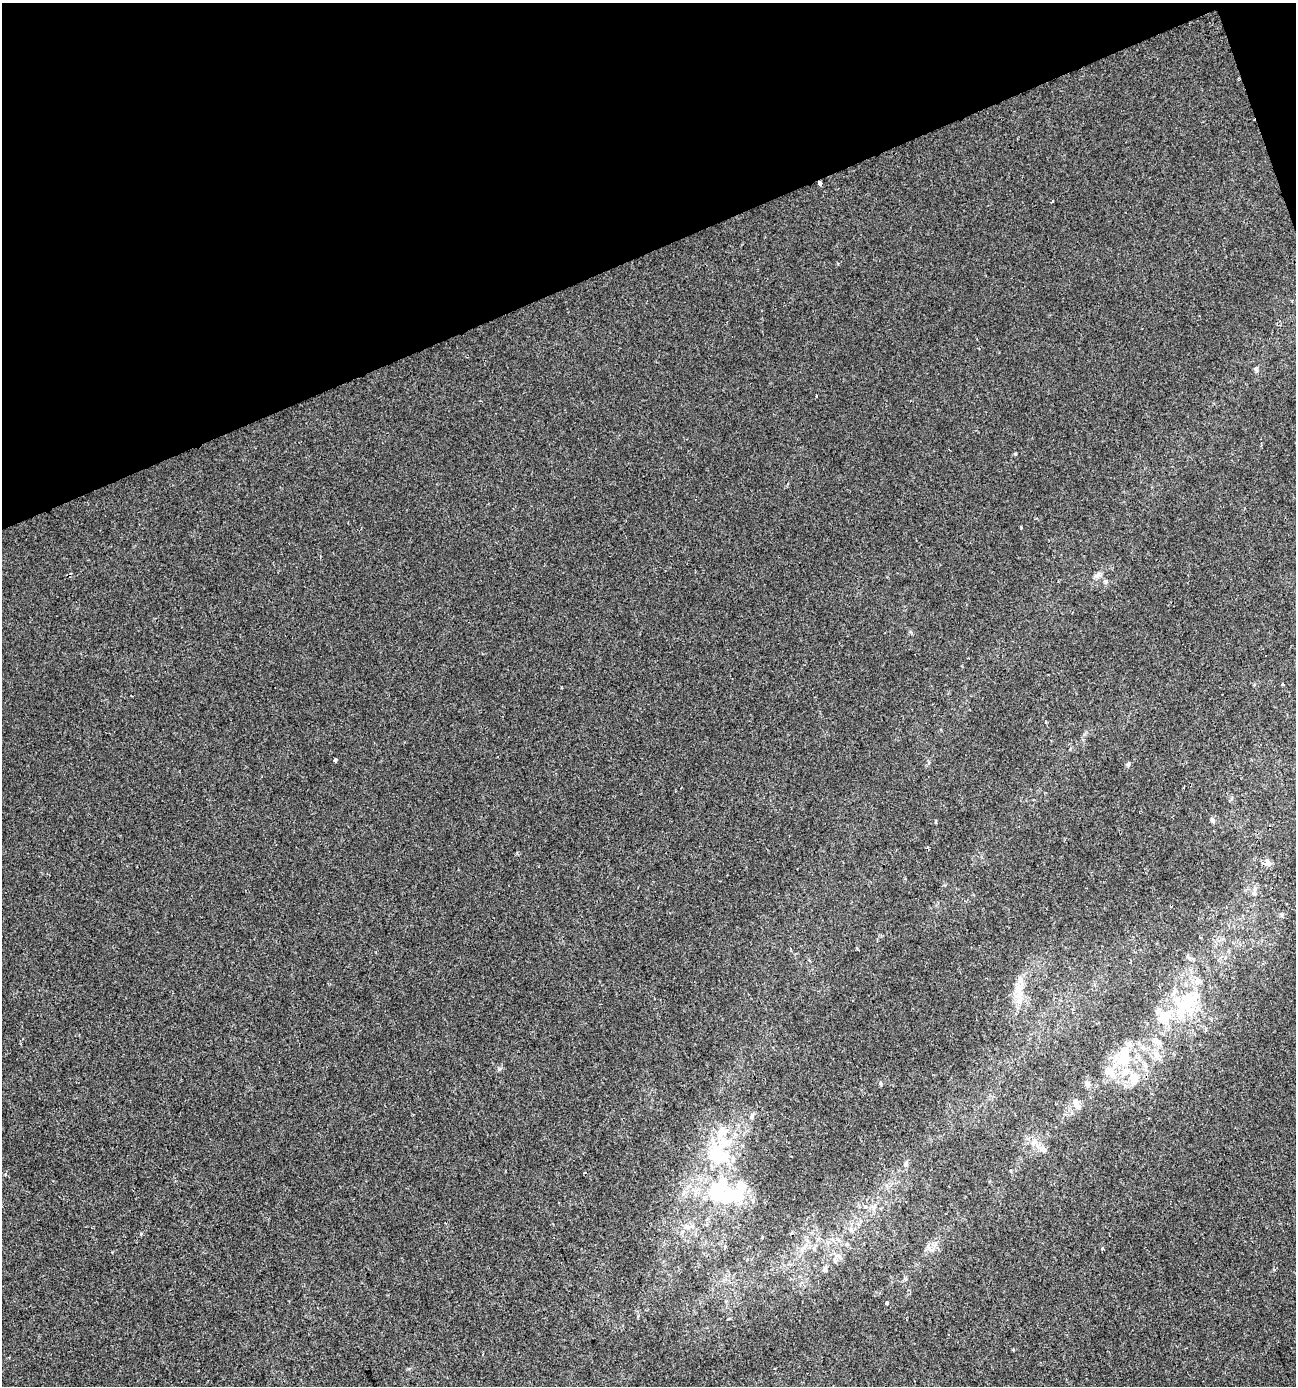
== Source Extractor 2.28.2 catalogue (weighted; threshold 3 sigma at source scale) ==
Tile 3 of 4 x 4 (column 3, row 1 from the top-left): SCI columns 2664-3957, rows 4155-5538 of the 5383 x 5538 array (HDU 1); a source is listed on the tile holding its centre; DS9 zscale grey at full resolution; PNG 1298 x 1388 px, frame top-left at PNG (2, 3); no overlay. Shown black and unused: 19% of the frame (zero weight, under 2 of 3 exposures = <1% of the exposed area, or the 3 px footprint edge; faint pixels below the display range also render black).
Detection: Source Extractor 2.28.2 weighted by HDU 2 'WHT'; one run over the whole footprint, this tile lists its part. Background -1.12e-04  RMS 0.0051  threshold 0.0231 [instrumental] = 3 sigma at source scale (4.5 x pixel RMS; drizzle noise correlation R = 1.50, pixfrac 1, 0.0396/0.0396 arcsec/px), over >= 5 px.
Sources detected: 46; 4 inside a brighter object's white glare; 1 cosmic-ray / hot-pixel residue — not listed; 8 inside a brighter listed object's ellipse — not listed separately; the other 33 listed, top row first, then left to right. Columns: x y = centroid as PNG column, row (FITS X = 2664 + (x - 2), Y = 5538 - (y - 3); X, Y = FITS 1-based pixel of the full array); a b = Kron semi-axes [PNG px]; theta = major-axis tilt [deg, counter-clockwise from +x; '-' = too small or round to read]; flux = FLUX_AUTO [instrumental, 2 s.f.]
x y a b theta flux
819 183 4 3 - 4.5
1052 201 3 2 - 1.1
1256 369 8 5 -72 1
1015 454 4 3 - 0.83
1021 527 3 3 - 0.89
1097 575 9 6 60 1.8
1106 581 7 5 90 0.99
335 760 4 3 - 0.81
1128 764 6 5 - 0.87
1212 820 7 5 -70 1.3
1268 863 11 7 -90 2.1
1018 994 17 13 86 7.8
1182 1006 26 19 83 22
1158 1010 11 6 -63 1.9
1156 1054 11 7 -57 3.3
1125 1057 28 23 54 23
881 1083 7 3 -81 0.64
1087 1084 8 7 - 1.6
1076 1102 10 9 - 2.9
751 1117 8 5 86 1.2
1043 1149 10 7 -22 3
718 1154 31 22 -36 30
906 1164 7 4 72 0.95
732 1196 66 18 4 30
687 1227 9 8 - 2.9
851 1230 7 4 -45 1.1
838 1239 7 4 -2 1.1
1102 1248 6 2 46 0.45
930 1249 8 5 -45 1.4
835 1260 7 4 -46 0.99
825 1269 8 5 -85 1.2
886 1303 4 3 - 2.5
1013 1349 3 3 - 0.57
Overlapping masked pixels (flux is a lower limit): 1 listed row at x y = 819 183
Unlisted compact peaks at least as high as the median listed source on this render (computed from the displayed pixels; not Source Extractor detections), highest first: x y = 499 1069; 141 1234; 1282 914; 936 822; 857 948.